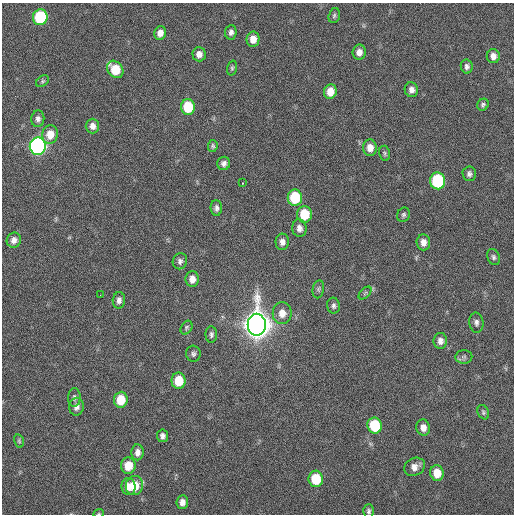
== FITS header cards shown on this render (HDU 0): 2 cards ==
NAXIS1  =                  512 / Axis length
NAXIS2  =                  512 / Axis length

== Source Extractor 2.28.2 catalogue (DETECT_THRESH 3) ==
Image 512 x 512 px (HDU 0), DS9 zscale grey, 1 PNG px = 1 image px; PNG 516 x 516 px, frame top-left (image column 1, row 512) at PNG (2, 3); each listed source drawn as its Kron ellipse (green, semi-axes under 4 px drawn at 4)
Background 32.7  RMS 4.6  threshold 13.7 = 3 sigma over >= 5 px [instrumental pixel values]
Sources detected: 70; all 70 listed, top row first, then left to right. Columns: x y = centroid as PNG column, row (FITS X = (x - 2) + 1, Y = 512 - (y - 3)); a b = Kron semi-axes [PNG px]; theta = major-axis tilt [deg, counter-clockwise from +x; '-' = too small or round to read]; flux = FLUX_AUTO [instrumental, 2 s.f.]
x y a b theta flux
334 16 7 5 73 620
40 17 8 7 - 23000
231 32 7 5 85 1200
160 33 7 6 - 2200
253 39 7 6 - 3200
359 52 7 6 - 2100
199 54 7 6 - 1800
493 56 7 6 - 1900
467 66 7 6 - 1000
232 68 7 4 76 520
115 69 9 7 -50 8800
42 81 7 5 41 530
411 90 7 6 - 1600
330 91 7 6 - 4000
483 105 6 5 - 720
188 107 8 7 - 12000
38 119 8 6 84 1300
92 126 7 7 - 1700
50 134 9 8 - 4000
38 146 8 8 - 100000
213 146 6 5 - 580
370 148 8 7 - 2700
385 153 7 5 -77 590
224 163 7 6 - 1200
469 174 7 6 - 1000
438 181 8 7 - 28000
242 183 3 2 - 630
295 198 8 7 - 16000
216 208 8 5 -88 1100
304 214 8 7 - 9000
404 215 7 6 - 730
299 228 9 7 -80 1700
14 240 7 7 - 1700
282 242 8 7 - 1600
423 242 8 7 - 2000
494 257 8 6 -68 820
180 261 8 7 - 1000
192 279 8 6 90 2300
318 289 9 5 80 710
365 293 8 4 45 530
100 295 2 2 - 160
119 300 8 6 84 1300
334 306 8 6 -80 940
282 313 11 9 -90 3200
476 323 10 7 -85 1100
257 325 11 9 -90 660000
186 328 7 5 60 590
211 334 8 6 -89 810
440 341 8 6 90 1600
193 354 8 7 - 890
464 357 8 6 2 820
179 381 8 7 - 8200
74 397 9 6 88 950
121 400 8 7 - 7100
76 407 9 7 81 1500
483 412 7 5 -64 590
375 426 8 7 - 14000
423 428 8 6 -74 1900
162 436 6 5 - 1100
19 441 7 5 -76 480
137 452 8 6 87 1700
128 466 8 7 - 5500
415 467 11 8 27 2300
437 473 8 6 -86 4700
316 479 8 7 - 10000
129 486 8 7 - 3000
134 486 9 8 - 6600
182 502 7 6 - 1800
369 511 6 5 - 770
99 513 5 3 - 280
At the frame edge (FLAGS 8, measured only in part): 1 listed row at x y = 99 513